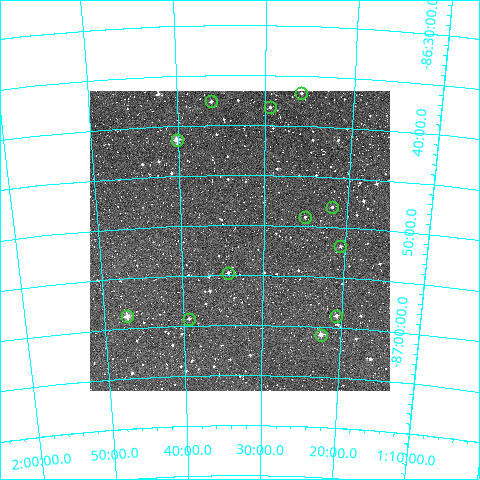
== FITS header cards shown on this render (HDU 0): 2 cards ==
NAXIS1  =                  300
NAXIS2  =                  300

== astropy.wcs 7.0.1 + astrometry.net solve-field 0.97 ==
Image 300 x 300 px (HDU 0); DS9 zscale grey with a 90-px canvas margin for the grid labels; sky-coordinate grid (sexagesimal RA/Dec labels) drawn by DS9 from the SOLVED WCS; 12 Tycho-2 reference stars matched to detected sources circled (green)
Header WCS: RA---TAN/DEC--TAN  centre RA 01:32:52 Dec -86:52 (23.22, -86.86 deg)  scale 6 arcsec/px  FOV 30.0' x 30.0'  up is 0 deg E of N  parity normal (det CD < 0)
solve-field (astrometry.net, Tycho-2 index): VERIFIED the header's WCS against the Tycho-2 star catalogue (verified at 2 index scales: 8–12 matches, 0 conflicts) and refined it, rather than solving blind
Solved WCS: RA---TAN-SIP/DEC--TAN-SIP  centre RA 01:32:54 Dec -86:52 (23.23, -86.86 deg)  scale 6 arcsec/px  FOV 30.0' x 30.0'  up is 0 deg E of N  parity normal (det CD < 0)
The solver's refit moves the header's centre by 1.5 arcsec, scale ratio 1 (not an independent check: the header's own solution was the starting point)
Tycho-2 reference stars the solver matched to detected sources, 12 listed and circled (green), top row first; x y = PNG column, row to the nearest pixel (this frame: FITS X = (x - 90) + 1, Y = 300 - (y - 91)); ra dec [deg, ICRS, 3 dp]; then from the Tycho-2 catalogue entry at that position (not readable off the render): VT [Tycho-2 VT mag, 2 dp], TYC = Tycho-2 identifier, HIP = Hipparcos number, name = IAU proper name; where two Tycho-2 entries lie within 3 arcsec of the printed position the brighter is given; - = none
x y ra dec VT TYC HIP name
301 93 21.480 -86.612 11.88 9498-892-1 - -
211 101 24.034 -86.627 11.98 9498-942-1 - -
270 107 22.352 -86.637 11.75 9498-858-1 - -
177 140 25.040 -86.689 9.76 9498-631-1 - -
332 207 20.461 -86.800 11.62 9498-719-1 - -
305 217 21.255 -86.818 12.31 9498-698-1 - -
340 246 20.145 -86.864 12.21 9498-729-1 - -
228 273 23.576 -86.912 11.94 9498-870-1 - -
127 316 26.780 -86.979 10.28 9498-261-1 - -
336 316 20.166 -86.980 11.66 9498-283-1 - -
189 319 24.831 -86.988 12.78 9498-849-1 - -
321 335 20.628 -87.013 10.80 9498-785-1 - -